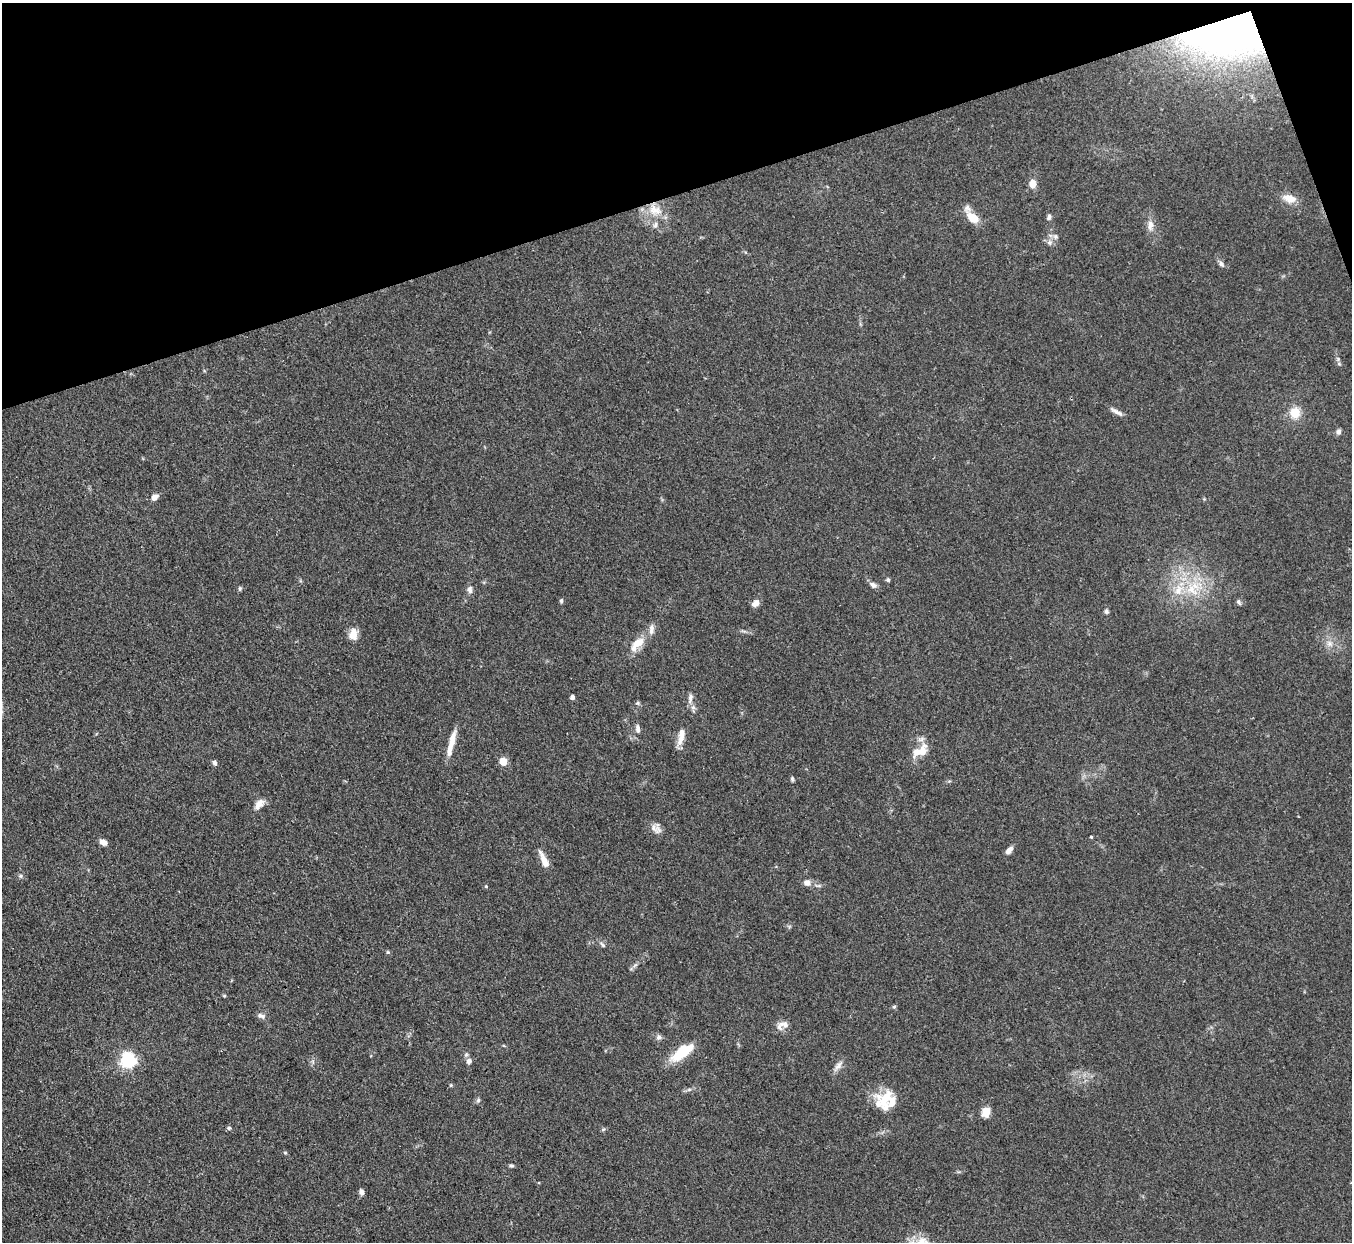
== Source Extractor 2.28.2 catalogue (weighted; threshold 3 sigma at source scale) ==
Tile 3 of 4 x 4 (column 3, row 1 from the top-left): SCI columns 2701-4050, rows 3998-5237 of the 5401 x 5387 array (HDU 1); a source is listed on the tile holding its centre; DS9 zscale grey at full resolution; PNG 1354 x 1244 px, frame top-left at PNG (2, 3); no overlay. Shown black and unused: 16% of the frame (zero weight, under 3 of 4 exposures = <1% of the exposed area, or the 3 px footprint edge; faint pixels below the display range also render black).
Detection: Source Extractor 2.28.2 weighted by HDU 2 'WHT'; one run over the whole footprint, this tile lists its part. Background 0.111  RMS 0.0067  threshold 0.0301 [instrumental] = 3 sigma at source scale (4.5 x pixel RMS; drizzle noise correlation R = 1.50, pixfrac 1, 0.05/0.05 arcsec/px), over >= 5 px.
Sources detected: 77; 11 inside a brighter listed object's ellipse — not listed separately; the other 66 listed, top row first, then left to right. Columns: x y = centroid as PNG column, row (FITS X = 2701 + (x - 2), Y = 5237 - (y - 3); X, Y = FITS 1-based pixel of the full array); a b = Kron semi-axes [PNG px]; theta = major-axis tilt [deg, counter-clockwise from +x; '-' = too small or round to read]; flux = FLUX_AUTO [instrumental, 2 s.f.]
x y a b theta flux
1231 29 72 37 18 500
1032 184 8 7 - 6.7
1289 198 19 10 -15 6.7
655 210 21 15 -28 14
972 217 21 8 -53 12
1049 217 7 5 69 1.9
1150 225 15 9 83 4.9
1050 242 9 7 46 2.7
1221 264 8 6 -45 2.1
1338 359 6 6 - 1.5
1117 412 18 5 -28 3.2
1295 413 13 12 - 11
1338 432 7 7 - 2.2
154 497 8 6 39 4.1
888 580 4 4 - 1.5
873 585 9 6 -33 2.8
240 588 6 5 - 1.1
470 590 9 7 -84 2.8
1192 590 23 13 -60 19
561 601 6 4 89 1.3
1239 602 8 5 -60 1.3
755 603 9 7 42 3.8
1106 611 6 5 - 1.3
353 634 14 11 80 6.5
1329 643 9 8 - 3.7
637 644 25 11 45 11
572 697 4 4 - 2.8
690 698 15 6 80 3.2
637 703 6 5 - 1.1
638 729 11 6 -84 2.8
681 736 23 7 79 6.9
452 740 25 7 73 8.4
922 751 20 10 75 9
503 762 5 5 - 19
215 763 7 5 -66 1.7
792 779 6 4 -89 1
259 804 17 9 48 5.1
656 828 15 11 -47 4.6
1091 837 4 3 - 0.69
103 842 8 6 -25 4
1009 850 11 6 50 3.2
544 860 22 7 -67 7.4
20 876 5 5 - 1.2
807 883 8 7 - 4.1
486 886 4 4 - 0.8
602 945 10 5 -44 1.7
388 952 5 4 - 0.93
635 965 7 4 19 1.3
224 996 4 4 - 0.72
894 1007 5 5 - 0.97
261 1016 11 6 -24 2.4
784 1024 14 8 -10 4.2
659 1037 8 7 - 2
682 1052 30 12 35 21
128 1060 6 6 - 180
469 1061 8 7 - 2.8
838 1065 14 6 48 3.6
689 1089 6 4 1 1.4
885 1099 26 19 58 19
478 1100 7 5 68 1.3
986 1112 12 9 69 6.6
229 1128 5 5 - 1.2
603 1129 6 4 3 0.98
285 1153 5 4 - 0.77
511 1166 6 5 - 1.1
361 1192 7 5 -70 2.4
Overlapping masked pixels (flux is a lower limit): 1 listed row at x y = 1231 29